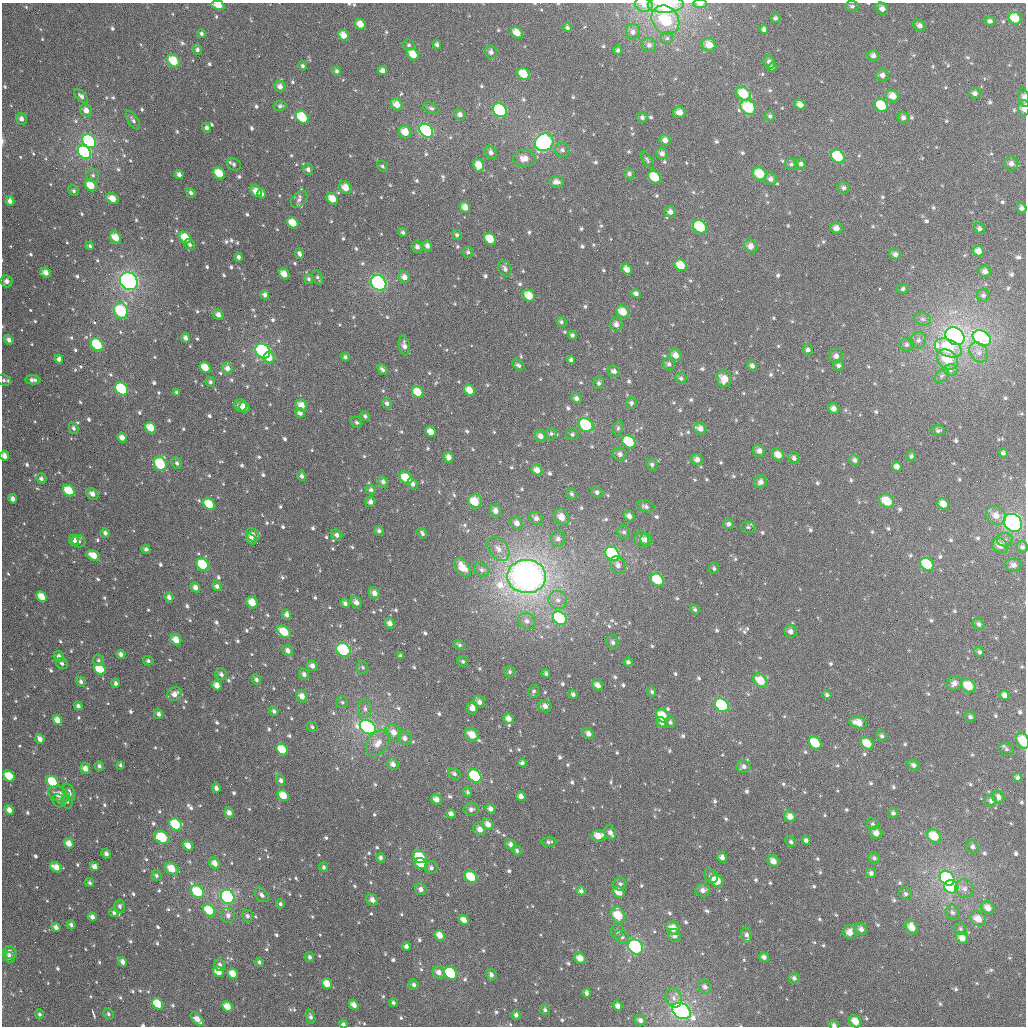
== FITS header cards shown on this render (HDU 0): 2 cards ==
NAXIS1  =                 1024
NAXIS2  =                 1024

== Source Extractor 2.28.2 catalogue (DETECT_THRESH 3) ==
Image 1024 x 1024 px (HDU 0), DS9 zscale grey, 1 PNG px = 1 image px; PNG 1028 x 1028 px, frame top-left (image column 1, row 1024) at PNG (2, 3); each listed source drawn as its Kron ellipse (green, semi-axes under 4 px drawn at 4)
Background 1700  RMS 50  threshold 151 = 3 sigma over >= 5 px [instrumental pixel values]
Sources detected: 968; of the 968, the 500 brightest by FLUX_AUTO listed and drawn (468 fainter detections omitted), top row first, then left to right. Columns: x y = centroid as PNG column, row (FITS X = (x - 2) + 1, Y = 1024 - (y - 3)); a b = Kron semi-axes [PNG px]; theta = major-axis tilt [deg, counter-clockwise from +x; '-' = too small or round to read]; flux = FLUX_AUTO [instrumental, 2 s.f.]
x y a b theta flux
666 4 18 8 2 1.9e+05
700 4 7 4 -2 1.3e+04
218 5 6 4 -15 5.1e+04
644 5 9 7 -15 2.3e+04
852 6 6 5 - 8.0e+03
882 9 6 5 - 1.6e+04
775 18 5 5 - 8.5e+03
1015 18 7 6 - 6.2e+04
665 20 15 13 -50 1.7e+05
990 21 5 4 - 9.9e+03
360 24 6 5 - 3.7e+04
919 25 7 5 -38 1.5e+04
567 28 5 4 - 8.2e+03
764 29 4 4 - 1.2e+04
633 32 8 6 -86 1.5e+04
201 33 4 4 - 8.8e+03
517 33 6 5 - 4.9e+04
343 35 6 5 - 3.8e+04
667 38 6 6 - 9.3e+03
409 45 5 5 - 7.8e+03
437 45 5 4 - 1.1e+04
649 45 7 7 - 1.4e+04
709 45 7 6 - 3.8e+04
197 50 5 5 - 1.0e+04
618 50 5 4 - 7.9e+03
491 52 6 6 - 1.5e+04
413 54 6 5 - 5.7e+04
873 56 6 5 - 1.5e+04
173 61 7 5 -47 9.1e+04
769 62 7 5 -62 1.6e+04
303 66 4 4 - 8.1e+03
772 67 5 4 - 8.0e+03
382 70 5 4 - 1.8e+04
337 71 5 4 - 8.4e+03
524 74 7 5 -44 7.9e+04
882 75 6 6 - 1.6e+04
280 87 6 5 - 1.9e+04
975 93 6 5 - 1.3e+04
743 94 8 6 -33 9.7e+04
81 96 8 4 -44 1.3e+04
892 96 7 6 - 3.7e+04
1024 97 10 5 -79 1.5e+04
397 104 6 5 - 3.5e+04
800 104 6 4 -39 2.5e+04
881 105 7 6 - 1.1e+05
280 106 6 5 - 8.4e+03
748 107 8 7 - 1.5e+05
431 108 8 5 -22 8.7e+03
1024 108 8 5 89 2.2e+04
86 110 7 5 -57 2.6e+04
500 110 7 6 - 3.6e+05
679 112 6 5 - 2.6e+04
460 115 6 5 - 1.6e+04
770 116 5 5 - 8.2e+03
302 117 7 5 -46 1.8e+05
642 117 5 5 - 9.7e+03
903 117 6 5 - 1.2e+04
21 119 6 5 - 1.7e+04
133 120 11 5 -56 1.1e+04
206 128 5 4 - 1.1e+04
426 131 7 6 - 5.6e+05
405 132 6 6 - 4.8e+04
665 140 6 5 - 1.8e+04
89 141 8 6 -46 3.8e+05
544 142 9 8 - 4.9e+05
562 150 7 7 - 1.3e+04
84 152 7 6 - 5.4e+05
491 152 7 5 -60 1.6e+04
662 153 6 5 - 1.5e+04
838 156 7 6 - 1.8e+05
524 158 11 8 -1 3.5e+04
647 160 9 4 -57 7.4e+03
234 164 7 5 -32 9.3e+03
791 164 6 5 - 8.6e+03
801 164 5 5 - 9.8e+03
1011 164 7 7 - 1.8e+04
479 165 6 5 - 4.8e+04
382 166 6 5 - 7.4e+03
308 169 5 5 - 1.1e+04
219 173 6 5 - 8.5e+04
629 174 5 5 - 9.6e+03
760 174 7 6 - 8.8e+04
93 175 6 6 - 9.7e+03
179 175 5 4 - 1.4e+04
655 177 7 5 -43 1.2e+05
771 179 6 6 - 1.5e+04
556 182 7 5 -4 1.9e+04
91 185 6 5 - 6.5e+04
345 188 7 5 -51 3.8e+04
844 188 6 6 - 1.1e+04
74 191 6 4 -46 8.3e+03
256 191 6 5 - 4.1e+04
191 193 5 4 - 1.0e+04
262 194 4 4 - 1.2e+04
112 199 7 5 -29 4.0e+04
332 199 6 5 - 5.2e+04
299 200 10 7 47 1.4e+04
10 201 5 4 - 1.7e+04
465 207 5 5 - 3.2e+04
1022 208 5 5 - 1.2e+04
670 212 6 5 - 1.7e+04
293 223 6 5 - 6.7e+04
700 227 8 6 -43 1.9e+05
836 228 6 5 - 2.0e+04
979 228 6 5 - 9.6e+03
403 232 4 4 - 7.7e+03
457 235 5 4 - 8.1e+03
116 237 6 5 - 6.1e+04
185 237 6 5 - 7.2e+04
490 239 7 5 -48 8.0e+04
190 245 6 5 - 9.6e+03
90 246 4 3 - 7.9e+03
427 246 5 5 - 1.5e+04
751 246 7 6 - 2.3e+04
417 247 6 5 - 1.3e+04
978 251 5 5 - 2.7e+04
468 252 5 5 - 7.9e+03
299 254 5 4 - 1.1e+04
895 254 6 5 - 1.3e+04
238 257 5 4 - 1.0e+04
681 265 6 5 - 6.5e+04
505 269 8 6 -59 1.3e+04
627 269 6 4 -52 2.9e+04
985 271 6 5 - 1.5e+04
45 273 6 5 - 2.5e+04
284 274 6 4 -50 3.9e+04
317 277 7 4 -63 7.6e+03
404 277 6 5 - 2.1e+04
309 279 4 4 - 8.2e+03
6 281 6 6 - 1.7e+04
129 281 9 8 - 8.6e+05
379 283 8 7 - 4.6e+05
903 289 6 5 - 8.3e+03
636 293 5 4 - 1.2e+04
265 295 5 4 - 1.3e+04
983 295 6 6 - 9.9e+03
529 296 6 5 - 6.0e+04
121 311 8 7 - 2.3e+05
623 312 7 5 -42 5.2e+04
218 315 6 5 - 2.0e+04
923 319 8 6 -17 1.2e+04
561 322 5 4 - 7.1e+03
616 324 7 6 - 1.8e+04
572 335 5 4 - 8.6e+03
955 336 10 8 -35 1.3e+06
185 338 4 4 - 1.5e+04
982 338 10 7 -32 6.1e+05
9 340 5 4 - 1.4e+04
918 340 8 7 - 1.5e+04
97 345 7 5 -47 2.3e+05
906 345 7 7 - 1.1e+04
404 346 10 5 -80 1.8e+04
948 348 14 8 -21 2.3e+05
808 350 6 5 - 1.0e+04
263 351 8 6 -45 4.1e+05
979 352 11 8 -52 2.4e+04
676 355 6 5 - 2.8e+04
836 356 7 7 - 1.7e+04
269 357 6 5 - 4.3e+04
345 357 4 4 - 8.4e+03
59 359 4 4 - 1.4e+04
947 359 11 9 -40 1.0e+05
571 360 4 4 - 1.2e+04
669 364 6 6 - 1.0e+04
518 365 7 4 -38 8.2e+03
838 365 5 5 - 1.1e+04
752 366 5 4 - 1.2e+04
205 367 6 5 - 6.2e+04
227 368 6 5 - 1.9e+04
382 369 6 4 -49 9.8e+03
951 370 7 6 - 1.2e+04
614 371 6 5 - 1.6e+04
942 376 8 5 39 9.8e+03
681 378 5 5 - 8.7e+03
724 379 8 7 - 4.2e+04
4 380 7 5 -20 8.7e+03
33 380 7 4 -3 1.4e+04
210 382 5 4 - 9.0e+03
599 383 6 5 - 9.8e+03
122 389 7 5 -45 2.3e+05
469 390 6 5 - 4.0e+04
418 392 6 5 - 7.0e+04
177 393 4 4 - 8.9e+03
576 398 5 5 - 1.5e+04
387 403 5 4 - 1.0e+04
631 403 5 5 - 9.2e+03
301 405 6 5 - 3.6e+04
240 406 6 6 - 2.3e+04
244 407 5 4 - 3.5e+04
833 409 5 5 - 1.9e+04
300 413 5 4 - 1.6e+04
365 416 5 4 - 7.8e+03
357 422 6 5 - 7.6e+03
586 425 8 6 -41 1.6e+05
74 428 6 4 -65 9.7e+03
151 428 6 5 - 5.7e+04
618 428 7 5 80 8.4e+03
700 428 6 5 - 1.7e+04
938 430 7 5 -4 9.2e+03
430 432 6 4 -43 3.6e+04
551 434 6 5 - 7.8e+03
572 434 6 6 - 8.8e+03
540 436 6 5 - 1.9e+04
122 438 5 4 - 2.2e+04
629 442 7 5 -44 2.1e+05
759 451 6 6 - 1.8e+04
1003 453 5 4 - 8.7e+03
620 454 7 6 - 1.4e+04
778 455 6 5 - 3.3e+04
4 456 5 4 - 2.2e+04
911 456 5 5 - 8.2e+03
449 457 5 5 - 2.0e+04
794 458 6 5 - 1.1e+04
697 459 6 5 - 1.7e+04
854 460 5 5 - 1.1e+04
177 463 6 5 - 8.5e+03
160 464 7 6 - 1.8e+05
652 465 6 5 - 8.9e+03
897 467 5 4 - 1.9e+04
537 470 6 5 - 2.5e+04
301 476 5 4 - 9.6e+03
41 478 5 5 - 1.1e+04
406 478 7 5 -43 9.2e+04
383 482 5 5 - 1.2e+04
761 482 6 6 - 1.7e+04
413 484 6 4 -59 1.3e+04
371 490 5 4 - 1.0e+04
69 491 6 5 - 1.1e+05
597 492 6 5 - 1.0e+04
92 494 6 5 - 1.9e+04
571 494 6 5 - 8.4e+03
13 499 5 4 - 1.6e+04
475 501 7 6 - 7.2e+04
887 501 8 6 -37 7.8e+04
370 502 5 5 - 1.5e+04
209 504 6 5 - 1.2e+05
943 504 6 5 - 3.4e+04
645 506 9 5 -16 1.2e+04
495 511 6 5 - 2.1e+04
996 515 10 8 -35 3.6e+04
629 516 6 5 - 1.7e+04
561 517 9 7 -61 3.7e+04
536 518 7 6 - 1.7e+04
517 523 6 5 - 2.1e+04
1013 523 10 8 -39 5.7e+05
728 524 5 5 - 1.2e+04
748 527 7 5 -1 8.0e+03
379 531 5 4 - 9.8e+03
624 532 6 6 - 1.1e+04
105 533 5 4 - 1.1e+04
422 533 6 3 -53 7.9e+03
253 535 7 6 - 2.0e+04
337 535 6 5 - 1.5e+04
251 539 6 4 -53 2.1e+04
558 539 8 7 - 1.8e+04
74 540 6 5 - 2.4e+04
642 540 9 7 -74 1.9e+04
646 540 6 5 - 1.8e+04
1005 540 8 6 13 1.1e+04
79 541 6 6 - 7.8e+03
1000 545 9 7 -39 3.2e+04
1022 547 6 5 - 9.9e+03
146 549 4 4 - 1.1e+04
498 549 14 9 -52 3.2e+04
612 554 8 6 -42 4.1e+05
93 555 7 5 -31 4.6e+04
927 564 7 6 - 1.4e+05
203 565 7 5 -45 1.6e+05
618 565 9 7 -64 2.1e+04
1013 565 8 6 2 1.5e+04
463 567 11 6 -53 5.8e+04
714 568 6 5 - 7.6e+03
482 570 8 6 -34 1.3e+04
526 576 19 16 0 2.3e+06
657 580 7 5 -42 1.1e+05
217 586 5 4 - 1.2e+04
195 587 5 4 - 1.9e+04
374 593 6 5 - 2.0e+04
42 597 6 4 -47 5.5e+04
169 597 5 4 - 1.3e+04
558 600 9 9 - 2.4e+04
252 602 6 5 - 5.1e+04
356 602 6 4 -59 1.9e+04
345 603 5 4 - 1.1e+04
695 609 5 4 - 7.3e+03
287 614 5 4 - 1.6e+04
560 618 7 6 - 3.4e+05
527 621 9 7 -26 1.9e+04
390 623 5 4 - 1.8e+04
979 624 6 5 - 9.9e+03
790 631 6 6 - 1.6e+04
284 632 7 5 -39 8.9e+04
176 640 6 5 - 4.1e+04
613 642 7 6 - 1.0e+04
459 645 5 4 - 7.5e+03
343 650 7 6 - 2.1e+05
288 651 6 5 - 1.7e+04
979 652 5 4 - 9.6e+03
121 654 4 4 - 1.4e+04
59 656 6 5 - 1.5e+04
401 656 4 3 - 8.1e+03
98 660 6 5 - 8.7e+03
148 661 5 4 - 7.4e+03
463 661 6 5 - 7.5e+03
628 662 4 4 - 9.6e+03
62 664 6 5 - 9.3e+03
312 666 6 5 - 1.6e+04
363 667 6 5 - 7.3e+03
100 669 6 5 - 9.2e+04
510 672 5 5 - 7.8e+03
546 673 4 3 - 8.0e+03
221 674 6 5 - 1.1e+04
304 674 6 5 - 1.2e+04
256 679 5 4 - 1.1e+04
760 681 8 6 -42 6.9e+04
81 682 5 4 - 1.1e+04
116 683 4 4 - 1.1e+04
954 683 8 7 - 1.8e+04
217 685 5 4 - 2.7e+04
597 685 6 5 - 2.2e+04
968 686 8 6 -39 6.9e+04
534 691 6 5 - 7.8e+03
652 692 5 4 - 7.6e+03
174 694 8 6 37 2.5e+04
573 694 5 4 - 9.1e+03
827 695 4 4 - 7.6e+03
1004 695 5 4 - 1.6e+04
302 696 6 5 - 2.6e+04
342 702 6 6 - 7.7e+03
479 702 6 5 - 1.6e+04
722 705 8 6 -40 2.5e+05
78 706 4 4 - 9.8e+03
545 706 6 6 - 1.7e+04
472 708 6 5 - 2.3e+04
365 709 9 7 -86 1.6e+04
274 711 5 4 - 8.0e+03
158 714 5 4 - 1.2e+04
662 716 7 6 - 7.2e+04
970 717 6 5 - 8.9e+03
508 718 5 5 - 2.6e+04
57 720 5 4 - 3.2e+04
670 722 6 5 - 7.7e+03
858 722 9 5 -16 3.9e+04
662 723 6 5 - 1.4e+04
312 727 5 5 - 7.5e+03
368 727 8 6 -32 1.1e+06
394 732 9 7 -46 2.9e+04
588 733 6 5 - 1.7e+04
472 735 7 5 -39 5.0e+04
882 736 5 5 - 8.4e+03
405 738 7 6 - 1.6e+04
40 739 5 4 - 2.1e+04
1023 741 8 6 -64 8.0e+04
378 743 14 10 53 4.3e+04
815 743 7 5 -47 1.1e+05
867 743 7 5 -42 6.1e+04
282 749 6 5 - 1.1e+05
1006 749 7 6 - 9.2e+03
522 763 4 4 - 1.0e+04
393 764 6 5 - 1.8e+04
120 765 4 3 - 7.3e+03
914 765 6 5 - 1.2e+04
99 766 5 4 - 9.8e+03
744 766 7 6 - 1.4e+04
85 769 5 5 - 2.2e+04
454 774 7 5 -34 9.8e+03
9 776 6 5 - 9.9e+04
475 776 7 5 -43 3.0e+05
1018 777 4 4 - 1.1e+04
281 780 5 4 - 1.2e+04
53 782 6 5 - 1.8e+05
216 788 5 4 - 1.3e+04
69 792 9 5 -66 1.5e+04
468 792 5 4 - 7.3e+03
59 794 11 7 -23 3.9e+04
283 795 6 5 - 5.9e+04
521 796 5 4 - 1.8e+04
998 797 6 5 - 1.9e+04
436 799 6 5 - 2.5e+04
991 800 6 6 - 1.2e+04
59 801 7 6 - 9.7e+03
67 801 7 5 -73 7.8e+03
471 809 7 6 - 1.3e+04
490 809 5 4 - 1.5e+04
9 810 5 4 - 2.2e+04
229 813 5 4 - 1.8e+04
893 813 5 5 - 9.2e+03
451 814 5 4 - 1.5e+04
790 817 6 5 - 2.7e+04
176 824 7 5 -39 1.8e+05
488 824 6 5 - 2.5e+04
873 824 6 5 - 7.1e+03
480 829 7 6 - 2.5e+04
610 832 7 5 -65 1.6e+04
876 833 6 6 - 2.4e+04
598 836 7 5 5 4.2e+04
934 836 7 6 - 9.0e+04
162 838 8 6 -30 1.6e+05
806 840 4 4 - 9.7e+03
549 842 7 5 4 9.1e+03
791 842 6 4 -46 7.2e+03
69 843 5 4 - 3.1e+04
510 844 5 5 - 1.4e+04
188 846 6 4 -49 3.3e+04
972 847 7 6 - 1.0e+04
517 850 5 4 - 7.7e+03
106 854 5 4 - 1.4e+04
420 857 7 5 -36 1.4e+05
722 857 5 4 - 1.6e+04
380 858 5 4 - 1.0e+04
874 858 6 5 - 9.3e+03
773 861 6 5 - 2.6e+04
215 863 6 5 - 2.5e+04
421 864 6 5 - 1.1e+05
56 867 6 4 -31 3.6e+04
94 867 5 4 - 2.1e+04
324 867 4 4 - 7.4e+03
431 868 6 6 - 1.1e+04
172 869 7 5 -32 6.5e+04
871 873 5 5 - 1.1e+04
156 876 5 5 - 8.0e+03
711 876 7 6 - 1.5e+04
471 877 7 5 -42 1.2e+05
947 878 8 6 -41 5.3e+05
717 881 7 5 -40 6.4e+04
90 883 4 3 - 7.2e+03
620 884 6 6 - 1.0e+04
951 887 7 6 - 5.8e+05
421 889 6 5 - 1.7e+04
964 889 9 9 - 2.0e+04
703 890 7 6 - 1.8e+04
581 891 5 5 - 1.2e+04
197 892 7 6 - 1.4e+05
619 892 6 5 - 4.0e+04
905 894 6 6 - 1.0e+04
262 895 8 5 -49 1.3e+04
228 897 7 6 - 5.2e+05
372 900 6 5 - 1.9e+04
280 904 4 4 - 8.5e+03
120 906 6 5 - 9.4e+03
988 908 7 6 - 2.8e+04
209 910 7 5 -47 1.2e+05
952 912 7 6 - 1.1e+04
114 913 5 4 - 8.2e+03
228 915 7 7 - 1.8e+04
618 915 9 6 -65 9.6e+04
247 916 6 5 - 1.0e+04
92 917 4 4 - 1.5e+04
978 919 8 6 -38 3.9e+04
464 920 6 4 -40 2.5e+04
71 925 4 3 - 1.1e+04
56 927 4 4 - 1.6e+04
912 927 7 5 -60 4.2e+04
673 928 7 6 - 4.4e+04
861 929 6 5 - 1.6e+04
961 929 6 6 - 7.9e+03
617 931 8 6 72 9.7e+03
849 932 7 6 - 3.1e+04
440 935 6 4 -48 3.4e+04
746 935 7 5 -77 1.2e+04
674 936 7 6 - 1.5e+04
622 937 8 6 -45 1.2e+04
962 938 6 5 - 2.8e+04
406 946 4 4 - 1.3e+04
636 947 8 7 - 3.8e+05
10 953 7 6 - 2.7e+04
9 957 6 5 - 1.4e+04
310 957 5 4 - 9.4e+03
764 957 5 4 - 1.4e+04
580 958 6 5 - 3.6e+04
123 962 5 4 - 1.8e+04
259 962 4 4 - 8.6e+03
220 965 6 5 - 1.2e+04
218 972 6 5 - 5.1e+04
439 972 7 5 -47 2.2e+04
451 973 7 5 -44 4.7e+05
233 974 6 4 -49 5.4e+04
491 975 6 5 - 1.3e+04
794 978 5 5 - 9.8e+03
327 984 5 4 - 5.1e+04
414 985 5 4 - 1.1e+04
705 987 7 6 - 1.4e+04
586 993 4 3 - 1.2e+04
674 998 10 8 -74 2.2e+04
393 1003 4 4 - 7.9e+03
158 1004 6 5 - 1.3e+05
354 1005 5 4 - 2.4e+04
227 1006 6 4 -47 5.0e+04
618 1006 5 4 - 1.6e+04
545 1010 5 5 - 8.2e+03
681 1011 10 7 -32 9.1e+05
40 1014 5 4 - 8.4e+03
108 1014 6 5 - 7.9e+03
516 1015 4 4 - 1.2e+04
310 1017 7 4 -71 1.1e+04
197 1019 8 4 -45 2.6e+04
640 1020 6 5 - 1.3e+04
855 1021 6 5 - 4.4e+04
343 1024 4 4 - 8.9e+03
834 1025 5 4 - 1.0e+04
At the frame edge (FLAGS 8, measured only in part): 11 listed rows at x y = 666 4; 700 4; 218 5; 644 5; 1024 97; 1024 108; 4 380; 4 456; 1023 741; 343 1024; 834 1025
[468 fainter detections neither listed nor drawn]

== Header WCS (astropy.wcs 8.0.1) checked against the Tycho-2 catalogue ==
Header WCS as astropy/WCSLIB reads it (applying the file's SIP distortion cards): RA---TAN-SIP/DEC--TAN-SIP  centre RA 01:34:28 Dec +37:05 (23.62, +37.09 deg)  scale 8.66 arcsec/px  FOV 147.8' x 147.9'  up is +179 deg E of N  parity flipped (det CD > 0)
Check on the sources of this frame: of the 60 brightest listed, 58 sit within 12.7 arcsec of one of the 180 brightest Tycho-2 stars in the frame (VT <= 11.36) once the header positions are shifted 5.90 arcsec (3.99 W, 4.35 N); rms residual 4.23 arcsec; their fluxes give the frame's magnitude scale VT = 22.51 - 2.5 log10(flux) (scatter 0.21 mag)
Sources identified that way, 327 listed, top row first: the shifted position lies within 12.7 arcsec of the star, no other Tycho-2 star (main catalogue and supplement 1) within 25.4 arcsec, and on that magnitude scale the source's flux lands within +1.5 / -3 mag of the star's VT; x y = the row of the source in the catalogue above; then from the Tycho-2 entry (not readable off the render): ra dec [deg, ICRS J2000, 3 dp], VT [Tycho-2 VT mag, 2 dp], TYC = Tycho-2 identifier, HIP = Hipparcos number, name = IAU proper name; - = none
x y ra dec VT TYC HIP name
700 4 23.098 +35.846 12.37 2305-108-1 - -
218 5 24.526 +35.876 10.58 2305-254-1 - -
1015 18 22.161 +35.857 10.21 2304-1471-1 - -
665 20 23.199 +35.889 9.75 2305-336-1 - -
990 21 22.236 +35.865 12.03 2304-1590-1 - -
360 24 24.104 +35.916 10.43 2305-1042-1 - -
919 25 22.444 +35.883 11.80 2304-804-1 - -
567 28 23.490 +35.913 11.98 2305-112-1 - -
764 29 22.906 +35.904 12.01 2305-614-1 - -
201 33 24.576 +35.944 12.11 2305-480-1 - -
517 33 23.638 +35.929 10.69 2305-1284-1 - -
343 35 24.153 +35.944 10.90 2305-410-1 - -
437 45 23.877 +35.961 11.81 2305-756-1 - -
649 45 23.246 +35.950 11.80 2305-540-1 - -
709 45 23.068 +35.946 11.13 2305-916-1 - -
197 50 24.587 +35.983 12.01 2305-328-1 - -
491 52 23.714 +35.976 11.57 2305-884-1 - -
413 54 23.945 +35.986 10.55 2305-196-1 - -
173 61 24.657 +36.012 9.69 2305-288-1 - -
769 62 22.887 +35.982 12.09 2305-98-1 - -
303 66 24.274 +36.018 12.10 2305-688-1 - -
382 70 24.036 +36.026 11.35 2305-1214-1 - -
524 74 23.615 +36.028 9.97 2305-832-1 - -
882 75 22.549 +36.005 11.94 2305-1342-1 - -
280 87 24.339 +36.069 11.76 2305-16-1 - -
743 94 22.960 +36.061 10.01 2305-270-1 - -
892 96 22.516 +36.055 10.85 2305-1234-1 - -
397 104 23.991 +36.108 11.09 2305-932-1 - -
800 104 22.790 +36.083 11.22 2305-1196-1 - -
881 105 22.548 +36.079 9.78 2305-546-1 - -
280 106 24.340 +36.116 12.35 2305-538-1 - -
748 107 22.944 +36.094 9.09 2305-272-1 7122 -
1024 108 22.123 +36.073 11.06 2304-382-1 - -
86 110 24.916 +36.132 11.44 2306-1262-1 - -
500 110 23.683 +36.116 8.61 2305-424-1 - -
679 112 23.148 +36.110 11.34 2305-1208-1 - -
460 115 23.803 +36.128 12.11 2305-778-1 - -
302 117 24.271 +36.143 9.49 2305-92-1 - -
642 117 23.260 +36.124 12.20 2305-438-1 - -
903 117 22.484 +36.105 12.49 2304-644-1 - -
426 131 23.901 +36.170 8.45 2305-94-1 - -
89 141 24.905 +36.207 8.66 2306-1223-1 - -
84 152 24.919 +36.234 8.69 2306-1238-1 - -
491 152 23.709 +36.217 11.79 2305-4-1 - -
838 156 22.673 +36.205 9.38 2305-1110-1 - -
524 158 23.605 +36.230 11.39 2305-494-1 - -
791 164 22.812 +36.226 12.05 2305-166-1 - -
1011 164 22.156 +36.206 12.08 2304-190-1 - -
479 165 23.743 +36.249 10.99 2305-858-1 - -
308 169 24.253 +36.267 12.06 2305-1116-1 - -
219 173 24.516 +36.281 10.34 2305-372-1 - -
629 174 23.295 +36.261 12.40 2305-158-1 - -
760 174 22.904 +36.252 9.87 2305-526-1 - -
655 177 23.217 +36.268 10.26 2305-632-1 - -
771 179 22.872 +36.263 11.71 2305-60-1 - -
91 185 24.899 +36.314 11.02 2306-1079-1 - -
345 188 24.139 +36.310 11.03 2305-1218-1 - -
256 191 24.406 +36.322 10.76 2305-598-1 - -
191 193 24.602 +36.327 12.09 2305-1176-1 - -
262 194 24.390 +36.327 11.78 2305-364-1 - -
112 199 24.834 +36.344 10.92 2306-1283-1 - -
332 199 24.177 +36.338 11.30 2305-542-1 - -
10 201 25.142 +36.352 11.57 2306-990-1 - -
465 207 23.782 +36.351 11.23 2305-116-1 - -
1022 208 22.120 +36.312 12.20 2304-1320-1 - -
670 212 23.169 +36.349 11.32 2305-200-1 - -
293 223 24.295 +36.397 10.29 2305-148-1 - -
700 227 23.077 +36.385 9.40 2305-968-1 - -
836 228 22.670 +36.376 11.69 2305-506-1 - -
403 232 23.967 +36.414 12.32 2305-1616-1 - -
457 235 23.805 +36.417 12.45 2305-1615-1 - -
116 237 24.824 +36.438 11.08 2306-1517-1 - -
185 237 24.616 +36.436 11.31 2305-1520-1 - -
490 239 23.704 +36.427 10.76 2305-1632-1 - -
90 246 24.901 +36.458 12.46 2306-788-1 - -
427 246 23.892 +36.445 11.37 2305-1504-1 - -
751 246 22.925 +36.427 11.17 2305-1578-1 - -
417 247 23.922 +36.448 11.62 2305-1492-1 - -
978 251 22.245 +36.420 11.44 2304-1610-1 - -
681 265 23.132 +36.478 10.23 2305-1549-1 - -
627 269 23.293 +36.491 11.10 2305-1528-1 - -
985 271 22.222 +36.468 11.52 2304-454-1 - -
284 274 24.319 +36.520 11.19 2305-1353-1 - -
404 277 23.959 +36.522 11.64 2305-1452-1 - -
6 281 25.150 +36.545 12.06 2306-1334-1 - -
129 281 24.782 +36.543 7.23 2306-963-1 7700 -
379 283 24.035 +36.538 7.97 2305-1297-1 7462 -
265 295 24.376 +36.570 12.31 2305-1235-1 - -
529 296 23.584 +36.561 10.41 2305-1031-1 - -
121 311 24.806 +36.615 9.00 2306-1081-1 - -
623 312 23.301 +36.594 10.29 2305-1586-1 - -
218 315 24.515 +36.620 11.74 2305-795-1 - -
616 324 23.321 +36.624 11.76 2305-771-1 - -
955 336 22.304 +36.628 7.26 2304-86-1 6925 -
982 338 22.222 +36.630 8.34 2304-902-1 - -
918 340 22.415 +36.639 12.02 2304-204-1 - -
97 345 24.876 +36.697 9.08 2306-386-1 7728 -
404 346 23.955 +36.688 11.73 2305-661-1 - -
808 350 22.745 +36.671 12.21 2305-1372-1 - -
263 351 24.378 +36.707 8.32 2305-1025-1 7569 -
676 355 23.140 +36.694 11.40 2305-1511-1 - -
836 356 22.660 +36.684 11.89 2305-1519-1 - -
269 357 24.360 +36.722 11.08 2305-1477-1 - -
59 359 24.991 +36.732 12.23 2306-1527-1 - -
947 359 22.324 +36.684 10.44 2304-516-1 6930 -
752 366 22.910 +36.714 11.55 2305-1513-1 - -
205 367 24.551 +36.748 10.60 2305-1183-1 - -
227 368 24.485 +36.749 12.03 2305-921-1 - -
382 369 24.018 +36.746 12.49 2305-1637-1 - -
614 371 23.324 +36.737 11.81 2305-1426-1 - -
681 378 23.123 +36.749 11.91 2305-1560-1 - -
724 379 22.991 +36.747 10.95 2305-953-1 - -
210 382 24.536 +36.782 12.48 2305-1331-1 - -
122 389 24.801 +36.802 8.96 2306-810-1 - -
469 390 23.755 +36.792 11.56 2305-911-1 - -
418 392 23.912 +36.799 10.19 2305-1089-1 - -
576 398 23.435 +36.804 12.23 2305-1359-1 - -
387 403 24.004 +36.827 12.30 2305-871-1 - -
301 405 24.260 +36.835 11.09 2305-919-1 - -
240 406 24.445 +36.838 11.93 2305-1149-1 - -
244 407 24.433 +36.842 11.38 2305-1077-1 - -
833 409 22.661 +36.811 11.87 2305-1438-1 - -
300 413 24.264 +36.853 11.47 2305-413-1 - -
586 425 23.403 +36.869 9.03 2305-691-1 7268 -
151 428 24.713 +36.895 10.53 2305-259-1 - -
430 432 23.870 +36.893 11.02 2305-501-1 - -
540 436 23.540 +36.898 11.39 2305-279-1 - -
122 438 24.799 +36.919 11.51 2306-194-1 - -
629 442 23.272 +36.906 10.15 2305-299-1 - -
759 451 22.881 +36.918 11.72 2305-235-1 - -
1003 453 22.147 +36.902 12.02 2304-1177-1 - -
620 454 23.300 +36.936 12.34 2305-1371-1 - -
778 455 22.823 +36.926 10.97 2305-1129-1 - -
4 456 25.152 +36.966 11.53 2306-964-1 - -
911 456 22.423 +36.919 12.39 2304-559-1 - -
449 457 23.815 +36.953 11.88 2305-1521-1 - -
794 458 22.776 +36.933 11.88 2305-1101-1 - -
854 460 22.593 +36.933 12.01 2305-419-1 - -
160 464 24.682 +36.982 9.23 2305-1201-1 - -
897 467 22.465 +36.945 11.70 2304-1149-1 - -
537 470 23.548 +36.979 11.61 2305-1461-1 - -
406 478 23.942 +37.005 9.97 2305-873-1 - -
383 482 24.011 +37.015 11.78 2305-1410-1 - -
761 482 22.873 +36.992 11.71 2305-1575-1 - -
69 491 24.956 +37.048 9.84 2306-1418-1 - -
92 494 24.886 +37.055 11.73 2306-732-1 - -
13 499 25.126 +37.069 12.07 2306-370-1 - -
475 501 23.733 +37.059 10.06 2305-1584-1 - -
887 501 22.491 +37.030 9.82 2304-775-1 - -
209 504 24.533 +37.077 10.19 2305-665-1 - -
943 504 22.321 +37.031 11.31 2304-1247-1 - -
495 511 23.670 +37.080 11.68 2305-1087-1 - -
996 515 22.161 +37.054 11.61 2304-1101-1 - -
629 516 23.267 +37.084 12.01 2305-255-1 - -
561 517 23.470 +37.092 11.36 2305-209-1 - -
536 518 23.547 +37.095 11.96 2305-603-1 - -
517 523 23.605 +37.108 11.85 2305-669-1 - -
1013 523 22.108 +37.071 7.48 2304-1087-1 6872 -
728 524 22.967 +37.096 11.58 2305-201-1 - -
105 533 24.847 +37.148 12.17 2306-488-1 - -
253 535 24.401 +37.148 11.87 2305-421-1 - -
337 535 24.148 +37.145 11.72 2305-755-1 - -
251 539 24.407 +37.158 12.12 2305-169-1 - -
74 540 24.940 +37.167 11.63 2306-174-1 - -
646 540 23.213 +37.140 11.38 2305-533-1 - -
1022 547 22.078 +37.127 12.15 2304-573-1 - -
612 554 23.313 +37.177 8.61 2305-109-1 - -
93 555 24.880 +37.204 10.85 2306-678-1 - -
927 564 22.362 +37.178 9.60 2304-267-1 - -
203 565 24.550 +37.223 9.32 2305-1043-1 - -
618 565 23.297 +37.204 12.53 2305-753-1 - -
1013 565 22.102 +37.171 11.78 2304-451-1 - -
463 567 23.765 +37.219 10.72 2305-901-1 - -
714 568 23.007 +37.204 12.41 2305-415-1 - -
526 576 23.569 +37.237 5.88 2305-1638-1 7321 -
657 580 23.175 +37.237 9.65 2305-711-1 - -
195 587 24.572 +37.277 11.69 2305-1091-1 - -
374 593 24.031 +37.284 11.50 2305-495-1 - -
42 597 25.036 +37.304 10.71 2306-859-1 - -
169 597 24.652 +37.302 12.05 2305-369-1 - -
252 602 24.399 +37.312 10.68 2305-231-1 - -
356 602 24.084 +37.307 11.91 2305-575-1 - -
287 614 24.295 +37.339 11.94 2305-655-1 - -
560 618 23.467 +37.335 8.88 2305-251-1 7285 -
390 623 23.983 +37.356 11.73 2305-39-1 - -
979 624 22.200 +37.316 12.11 2304-59-1 - -
790 631 22.770 +37.350 11.44 2305-605-1 - -
284 632 24.301 +37.381 9.97 2305-563-1 - -
176 640 24.629 +37.404 10.70 2305-303-1 - -
613 642 23.307 +37.389 12.66 2305-149-1 - -
343 650 24.121 +37.423 8.78 2305-367-1 - -
288 651 24.291 +37.426 11.85 2305-1551-1 - -
979 652 22.196 +37.383 11.75 2304-611-1 - -
121 654 24.795 +37.440 11.69 2306-492-1 - -
401 656 23.948 +37.434 11.90 2305-1487-1 - -
148 661 24.713 +37.455 12.58 2305-503-1 - -
628 662 23.258 +37.435 12.42 2305-1577-1 - -
62 664 24.974 +37.464 12.27 2306-1462-1 - -
312 666 24.214 +37.462 11.57 2305-331-1 - -
100 669 24.857 +37.477 10.03 2306-26-1 - -
221 674 24.490 +37.485 11.81 2305-1475-1 - -
256 679 24.384 +37.497 11.86 2305-557-1 - -
760 681 22.854 +37.472 10.18 2305-857-1 - -
116 683 24.810 +37.509 12.25 2814-1847-1 - -
954 683 22.267 +37.460 12.21 2304-337-1 - -
217 685 24.503 +37.512 11.36 2814-1798-1 - -
597 685 23.348 +37.493 12.18 2305-333-1 - -
968 686 22.224 +37.466 9.78 2304-723-1 - -
652 692 23.184 +37.506 12.41 2814-1724-1 - -
174 694 24.632 +37.535 11.93 2814-1686-1 - -
1004 695 22.115 +37.485 12.36 2304-169-1 - -
302 696 24.245 +37.535 11.36 2814-1799-1 - -
722 705 22.969 +37.534 8.75 2814-1628-1 - -
545 706 23.507 +37.547 11.78 2814-1755-1 - -
274 711 24.329 +37.572 12.53 2814-1815-1 - -
662 716 23.150 +37.562 10.47 2814-1953-1 - -
508 718 23.616 +37.579 11.44 2814-1674-1 - -
57 720 24.986 +37.601 11.08 2814-1611-1 - -
670 722 23.125 +37.577 12.80 2814-1845-1 - -
858 722 22.552 +37.564 10.83 2814-1715-1 - -
662 723 23.151 +37.579 11.36 2814-1740-1 - -
368 727 24.042 +37.607 8.07 2814-1462-1 7465 -
588 733 23.372 +37.610 11.74 2814-1859-1 - -
472 735 23.725 +37.620 10.17 2814-1680-1 - -
405 738 23.931 +37.631 11.83 2814-1520-1 - -
40 739 25.038 +37.646 11.72 2815-1376-1 - -
1023 741 22.052 +37.592 10.16 2813-806-1 - -
815 743 22.682 +37.617 10.11 2814-1687-1 - -
867 743 22.525 +37.614 10.42 2814-1444-1 - -
282 749 24.301 +37.665 10.11 2814-1825-1 - -
522 763 23.572 +37.684 12.17 2814-1613-1 - -
393 764 23.964 +37.695 12.20 2814-1581-1 - -
914 765 22.382 +37.661 12.30 2813-1036-1 - -
744 766 22.898 +37.678 11.73 2814-1565-1 - -
9 776 25.130 +37.736 11.25 2815-1161-1 - -
475 776 23.714 +37.720 8.84 2814-1934-1 - -
1018 777 22.065 +37.681 12.16 2813-1016-1 - -
53 782 24.998 +37.749 9.64 2814-1147-1 - -
468 792 23.735 +37.758 12.80 2814-1316-1 - -
59 794 24.976 +37.779 11.60 2814-1312-1 - -
283 795 24.296 +37.775 10.30 2814-1867-1 - -
998 797 22.121 +37.731 11.39 2813-860-1 - -
436 799 23.830 +37.777 11.23 2814-1959-1 - -
991 800 22.143 +37.740 11.56 2813-149-1 - -
490 809 23.664 +37.797 12.41 2814-1235-1 - -
9 810 25.130 +37.817 11.86 2815-1382-1 - -
229 813 24.460 +37.818 11.36 2814-894-1 - -
790 817 22.752 +37.796 11.13 2814-1655-1 - -
176 824 24.622 +37.849 9.52 2814-1451-1 - -
488 824 23.672 +37.834 11.19 2814-1367-1 - -
873 824 22.501 +37.806 12.04 2814-1458-1 - -
480 829 23.696 +37.847 11.81 2814-1136-1 - -
610 832 23.299 +37.846 11.75 2814-1075-1 - -
876 833 22.489 +37.828 10.97 2813-575-1 - -
598 836 23.335 +37.856 10.62 2814-1038-1 - -
934 836 22.311 +37.831 9.80 2813-1140-1 - -
162 838 24.661 +37.881 9.98 2814-954-1 - -
69 843 24.948 +37.897 11.16 2814-912-1 - -
510 844 23.601 +37.881 12.30 2814-1468-1 - -
188 846 24.584 +37.899 11.65 2814-1417-1 - -
972 847 22.194 +37.852 12.21 2813-368-1 - -
517 850 23.582 +37.896 12.47 2814-1301-1 - -
106 854 24.833 +37.920 11.72 2814-1587-1 - -
420 857 23.876 +37.916 9.62 2814-1602-1 - -
722 857 22.955 +37.899 11.52 2814-904-1 - -
380 858 23.997 +37.920 11.77 2814-1541-1 - -
874 858 22.492 +37.888 12.08 2813-836-1 - -
773 861 22.798 +37.904 11.12 2814-891-1 - -
215 863 24.502 +37.940 11.59 2814-1908-1 - -
421 864 23.873 +37.932 9.83 2814-1972-1 - -
56 867 24.985 +37.954 11.29 2814-1820-1 - -
94 867 24.868 +37.952 11.17 2814-1709-1 - -
324 867 24.170 +37.945 12.35 2814-1785-1 - -
431 868 23.841 +37.942 12.02 2814-1273-1 - -
172 869 24.633 +37.955 10.59 2814-1725-1 - -
871 873 22.500 +37.925 12.07 2814-1793-1 - -
711 876 22.988 +37.944 12.20 2814-1987-1 - -
471 877 23.718 +37.963 9.46 2814-668-1 - -
947 878 22.267 +37.931 8.66 2813-2091-1 - -
717 881 22.969 +37.956 10.16 2814-1965-1 - -
951 887 22.254 +37.951 8.70 2813-2056-1 - -
421 889 23.872 +37.994 11.89 2814-662-1 - -
197 892 24.553 +38.010 9.17 2814-1149-1 - -
619 892 23.268 +37.989 10.72 2814-712-1 - -
228 897 24.461 +38.022 8.25 2814-1045-1 7594 -
372 900 24.019 +38.022 11.62 2814-1841-1 - -
988 908 22.140 +37.998 11.18 2813-1935-1 - -
209 910 24.516 +38.054 9.95 2814-1324-1 - -
952 912 22.248 +38.012 11.91 2813-1855-1 - -
114 913 24.809 +38.062 12.27 2814-1208-1 - -
228 915 24.459 +38.065 11.67 2814-1231-1 - -
618 915 23.267 +38.047 9.64 2814-951-1 - -
92 917 24.873 +38.073 12.22 2814-1544-1 - -
978 919 22.168 +38.026 10.68 2813-1773-1 - -
464 920 23.738 +38.066 11.32 2814-832-1 - -
71 925 24.938 +38.092 11.69 2814-778-1 - -
912 927 22.369 +38.053 11.30 2813-1803-1 - -
673 928 23.099 +38.073 10.52 2814-1840-1 - -
861 929 22.524 +38.061 11.27 2814-1210-1 - -
849 932 22.559 +38.070 10.87 2814-1102-1 - -
440 935 23.811 +38.104 11.09 2814-828-1 - -
746 935 22.874 +38.082 12.21 2814-630-1 - -
962 938 22.215 +38.073 10.95 2813-1671-1 - -
406 946 23.913 +38.132 11.84 2814-1132-1 - -
636 947 23.210 +38.121 8.15 2814-804-1 7204 -
10 953 25.125 +38.160 11.30 2815-1008-1 - -
764 957 22.819 +38.135 11.81 2814-1310-1 - -
580 958 23.380 +38.152 10.79 2814-376-1 - -
123 962 24.780 +38.180 11.70 2814-1252-1 - -
218 972 24.486 +38.201 11.01 2814-1713-1 - -
233 974 24.441 +38.205 11.18 2814-658-1 - -
491 975 23.651 +38.196 12.45 2814-1696-1 - -
794 978 22.724 +38.183 12.37 2814-294-1 - -
327 984 24.153 +38.226 10.72 2814-1768-1 - -
414 985 23.888 +38.224 12.38 2814-1393-1 - -
586 993 23.358 +38.234 11.72 2814-1919-1 - -
158 1004 24.670 +38.280 9.73 2814-982-1 - -
354 1005 24.070 +38.275 11.28 2814-1516-1 - -
227 1006 24.456 +38.284 10.87 2814-1219-1 - -
545 1010 23.483 +38.277 13.16 2814-120-1 - -
681 1011 23.065 +38.272 7.44 2814-1664-1 7157 -
516 1015 23.572 +38.291 11.98 2814-1583-1 - -
197 1019 24.548 +38.315 11.65 2814-1036-1 - -
640 1020 23.191 +38.297 11.94 2814-994-1 - -
855 1021 22.532 +38.283 10.50 2814-1420-1 - -
343 1024 24.101 +38.323 11.86 2814-1260-1 - -
834 1025 22.597 +38.294 12.05 2814-917-1 - -